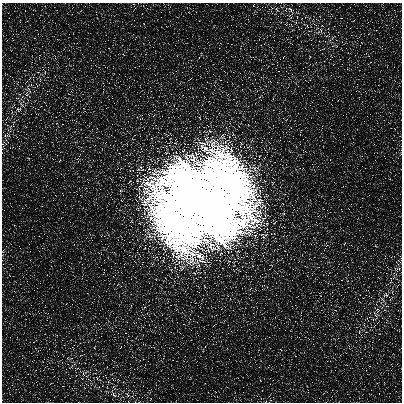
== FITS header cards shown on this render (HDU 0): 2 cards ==
NAXIS1  =                  400
NAXIS2  =                  400

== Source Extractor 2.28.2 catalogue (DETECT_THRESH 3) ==
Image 400 x 400 px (HDU 0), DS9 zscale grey, 1 PNG px = 1 image px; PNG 404 x 404 px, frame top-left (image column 1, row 400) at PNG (2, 3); no overlay
Background 716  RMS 1200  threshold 3460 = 3 sigma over >= 5 px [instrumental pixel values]
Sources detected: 48; all 48 listed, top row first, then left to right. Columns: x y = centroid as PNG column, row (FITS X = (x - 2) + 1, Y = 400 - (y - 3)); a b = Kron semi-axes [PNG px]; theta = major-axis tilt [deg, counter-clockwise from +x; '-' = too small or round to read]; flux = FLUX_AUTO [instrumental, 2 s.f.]
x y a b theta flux
272 8 6 6 - 1.9e+05
277 9 9 5 -55 2.9e+05
291 10 17 7 -55 5.6e+05
305 17 6 4 70 1.1e+05
296 22 6 4 72 1.2e+05
306 26 12 8 -46 5.7e+05
320 31 17 7 34 6.1e+05
327 36 10 5 0 2.6e+05
331 39 20 4 42 4.1e+05
309 57 5 3 - 6.9e+04
45 72 7 4 73 1.8e+05
29 90 18 9 -59 8.3e+05
27 94 10 7 -55 4.0e+05
21 104 17 5 -57 5.0e+05
19 109 12 8 19 6.0e+05
13 124 14 4 72 4.4e+05
6 135 14 7 11 5.1e+05
4 144 10 7 8 2.9e+05
28 158 6 4 -43 1.2e+05
78 160 10 5 -79 2.2e+05
59 161 6 3 70 8.2e+04
141 168 16 11 0 9.6e+05
202 202 41 34 -2 3.3e+09
263 236 15 11 6 9.0e+05
345 243 6 3 70 8.3e+04
326 244 10 5 -79 2.3e+05
376 246 6 4 -43 1.2e+05
3 251 6 4 46 8.4e+04
222 253 15 5 27 4.8e+05
400 260 8 7 - 2.4e+05
398 269 14 7 11 5.0e+05
391 280 13 4 79 3.3e+05
385 295 12 8 19 6.1e+05
391 299 11 3 54 1.7e+05
383 300 18 5 -55 5.2e+05
377 310 13 7 -61 5.3e+05
375 314 18 10 -57 9.8e+05
359 332 6 4 73 1.5e+05
366 332 5 4 - 1.3e+05
95 347 5 3 - 7.1e+04
73 365 20 8 46 7.7e+05
77 368 10 5 0 2.7e+05
84 373 16 7 34 5.9e+05
87 376 6 4 52 1.5e+05
98 378 12 8 -46 5.8e+05
99 387 6 4 70 1.2e+05
113 394 18 7 -50 7.3e+05
127 395 10 6 -55 3.9e+05
At the frame edge (FLAGS 8, measured only in part): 3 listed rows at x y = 4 144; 3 251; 400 260